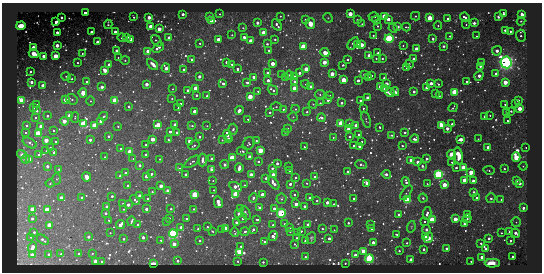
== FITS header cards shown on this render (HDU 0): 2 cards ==
NAXIS1  =                  540 / length of data axis 1
NAXIS2  =                  270 / length of data axis 2

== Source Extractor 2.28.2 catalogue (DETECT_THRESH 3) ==
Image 540 x 270 px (HDU 0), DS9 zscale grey, 1 PNG px = 1 image px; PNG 544 x 274 px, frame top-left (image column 1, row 270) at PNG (2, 3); each listed source drawn as its Kron ellipse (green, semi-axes under 4 px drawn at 4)
Background 292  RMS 200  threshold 596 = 3 sigma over >= 5 px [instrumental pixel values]
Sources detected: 581; of the 581, the 500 brightest by FLUX_AUTO listed and drawn (81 fainter detections omitted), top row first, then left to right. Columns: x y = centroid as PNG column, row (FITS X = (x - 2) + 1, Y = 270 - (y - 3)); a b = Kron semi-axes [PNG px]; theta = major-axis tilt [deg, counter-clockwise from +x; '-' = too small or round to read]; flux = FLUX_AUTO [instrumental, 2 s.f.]
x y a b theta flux
85 13 3 3 - 1.9e+05
503 13 4 3 - 2.8e+04
183 14 3 3 - 1.4e+05
220 14 3 2 - 1.5e+04
350 14 3 3 - 7.3e+05
522 14 4 3 - 3.0e+05
209 16 3 3 - 3.0e+04
280 16 3 3 - 1.6e+04
385 16 3 3 - 1.5e+06
415 16 4 4 - 2.0e+04
61 17 3 3 - 1.1e+05
134 17 3 2 - 2.0e+04
149 17 3 3 - 4.1e+05
374 17 5 4 - 1.9e+04
465 17 5 3 - 8.4e+04
498 17 4 3 - 4.5e+04
328 18 5 4 - 1.8e+04
430 18 3 3 - 1.3e+06
388 19 3 3 - 2.5e+05
448 19 4 3 - 3.9e+04
305 20 3 2 - 2.8e+04
358 20 3 3 - 5.4e+04
376 20 4 4 - 1.4e+04
212 21 4 3 - 4.4e+05
521 21 4 3 - 1.4e+04
56 22 3 3 - 8.6e+04
257 23 3 3 - 1.8e+05
474 23 4 3 - 4.3e+04
108 24 4 2 - 1.8e+04
310 24 5 5 - 1.3e+05
362 24 4 4 - 1.7e+04
466 24 4 4 - 1.7e+04
277 25 6 3 -58 1.0e+05
21 26 5 3 - 2.1e+06
151 26 3 3 - 7.0e+05
378 26 4 3 - 2.3e+04
438 26 4 4 - 1.8e+04
398 27 3 3 - 1.5e+05
406 27 4 3 - 1.5e+04
243 28 3 2 - 1.3e+04
393 28 4 4 - 1.8e+04
159 29 3 3 - 5.7e+05
505 30 3 3 - 9.9e+04
510 31 4 3 - 4.1e+04
57 32 3 3 - 1.2e+05
91 32 3 3 - 8.5e+04
115 32 3 3 - 1.9e+05
264 33 3 3 - 1.4e+06
232 35 3 3 - 1.5e+04
373 35 3 2 - 1.7e+04
450 36 4 4 - 1.6e+04
476 36 4 3 - 1.7e+04
521 36 6 5 - 3.0e+04
127 37 3 3 - 2.3e+05
244 37 3 3 - 1.7e+05
122 38 4 3 - 2.4e+04
169 38 3 3 - 2.9e+05
389 38 4 4 - 2.6e+06
131 39 3 3 - 5.1e+04
218 39 3 3 - 3.3e+05
275 39 3 3 - 3.2e+04
433 39 3 3 - 6.4e+04
156 41 7 3 -53 1.3e+04
251 41 3 3 - 6.9e+05
97 42 3 3 - 3.7e+05
200 43 3 2 - 2.7e+04
353 43 7 3 53 7.3e+04
267 44 3 3 - 2.1e+04
57 45 4 3 - 4.0e+05
358 45 3 3 - 1.3e+06
361 45 3 3 - 7.7e+05
403 45 3 3 - 1.6e+04
303 46 3 3 - 1.0e+06
444 46 4 3 - 3.8e+04
33 47 3 3 - 8.4e+04
158 48 6 3 40 1.8e+05
417 49 3 3 - 6.1e+05
269 50 3 3 - 3.3e+04
117 51 3 3 - 2.1e+05
148 51 3 3 - 5.3e+05
497 51 5 5 - 6.8e+04
34 53 5 3 - 1.3e+06
82 53 3 2 - 1.4e+04
325 53 5 4 - 3.4e+05
378 53 3 2 - 1.8e+04
369 55 3 3 - 2.5e+05
43 56 3 3 - 2.2e+05
55 56 3 3 - 1.1e+06
118 57 3 2 - 1.5e+04
347 59 3 3 - 4.0e+04
376 59 3 2 - 1.5e+04
382 59 3 3 - 2.9e+04
414 59 3 3 - 3.4e+05
125 60 4 4 - 1.4e+04
192 60 3 3 - 1.2e+05
226 62 3 3 - 8.3e+04
324 62 3 3 - 6.6e+05
481 62 3 2 - 3.7e+04
506 62 6 5 - 6.3e+06
77 63 3 3 - 1.6e+04
272 63 3 3 - 5.7e+05
109 64 3 3 - 1.6e+05
153 64 6 3 -43 9.7e+04
232 64 3 3 - 4.0e+04
409 64 4 3 - 1.3e+04
343 65 3 3 - 2.5e+04
480 66 3 3 - 7.0e+04
166 68 4 3 - 3.3e+05
406 68 4 3 - 3.0e+04
237 69 3 3 - 8.5e+04
306 69 3 3 - 7.0e+05
105 70 3 3 - 5.3e+05
183 70 3 3 - 3.6e+04
30 72 3 3 - 5.5e+04
268 73 3 3 - 1.3e+05
299 73 3 3 - 1.2e+05
332 74 3 3 - 6.2e+05
364 74 3 3 - 7.3e+04
496 74 3 3 - 8.4e+04
282 75 3 3 - 1.5e+04
289 75 4 3 - 3.0e+04
66 76 5 3 - 1.2e+04
199 76 3 3 - 1.7e+05
294 76 3 3 - 5.3e+04
371 76 3 3 - 5.5e+04
479 76 5 4 - 2.7e+05
254 77 4 3 - 1.3e+05
286 77 3 3 - 2.2e+05
369 78 3 3 - 6.3e+04
384 78 3 2 - 3.0e+04
72 79 3 2 - 1.4e+04
268 80 3 3 - 1.9e+05
344 80 3 3 - 1.3e+06
358 80 3 3 - 1.2e+05
295 81 3 3 - 9.1e+04
31 82 3 3 - 1.5e+05
86 82 4 4 - 3.0e+04
247 82 3 3 - 6.0e+04
466 82 4 4 - 1.9e+04
505 82 3 3 - 8.7e+05
223 83 4 3 - 9.9e+04
431 83 3 3 - 2.7e+05
146 84 3 3 - 3.0e+05
305 84 4 4 - 1.3e+04
386 84 3 3 - 3.6e+05
438 84 3 2 - 1.6e+04
43 85 3 3 - 3.0e+05
311 86 3 3 - 1.7e+05
380 86 3 3 - 2.0e+05
102 87 4 3 - 6.7e+04
196 88 4 4 - 9.3e+04
295 88 3 3 - 1.2e+06
426 88 3 3 - 2.7e+04
173 89 2 2 - 1.4e+04
384 89 3 3 - 2.5e+04
188 90 3 3 - 5.0e+04
273 90 6 3 -38 6.4e+04
258 91 3 3 - 2.5e+04
395 92 4 3 - 4.9e+04
414 92 3 3 - 6.8e+04
455 92 3 3 - 3.6e+06
83 93 5 4 - 1.7e+05
390 93 5 3 - 5.0e+05
320 94 5 4 - 2.1e+04
435 94 3 3 - 2.8e+04
196 95 3 3 - 4.4e+04
329 95 3 3 - 2.3e+04
207 96 3 3 - 5.2e+04
250 96 3 3 - 1.0e+06
439 96 3 3 - 4.1e+04
367 98 3 3 - 3.4e+04
65 99 3 3 - 3.8e+05
72 99 6 5 - 3.4e+04
172 99 3 2 - 1.8e+04
21 100 3 3 - 1.4e+06
115 100 3 3 - 2.7e+06
328 100 3 3 - 1.5e+05
518 100 3 3 - 8.7e+04
91 101 5 3 - 1.3e+04
360 101 3 3 - 6.8e+04
181 103 3 3 - 2.4e+04
320 103 3 3 - 2.1e+04
341 103 3 3 - 1.0e+05
313 104 4 3 - 1.4e+04
505 104 3 3 - 1.9e+04
516 104 3 3 - 2.9e+05
37 105 3 3 - 1.8e+04
129 106 3 3 - 1.9e+04
276 107 5 3 - 1.5e+04
33 108 3 3 - 2.2e+04
178 108 3 2 - 1.3e+04
363 108 3 2 - 2.0e+04
453 108 4 3 - 2.5e+04
283 109 4 3 - 4.0e+04
295 109 4 3 - 2.7e+04
520 109 3 3 - 6.2e+05
239 110 4 3 - 2.1e+05
37 111 3 3 - 5.4e+04
194 111 3 3 - 3.6e+05
511 111 3 3 - 3.0e+04
270 112 3 3 - 3.5e+04
307 112 3 3 - 3.2e+04
506 113 3 3 - 2.1e+04
69 115 3 3 - 2.5e+05
490 115 3 2 - 1.6e+04
47 116 3 3 - 4.9e+04
104 116 4 3 - 1.7e+04
36 117 4 3 - 2.5e+04
293 117 4 4 - 1.5e+04
484 117 3 3 - 3.5e+04
75 118 5 4 - 1.6e+04
322 118 4 3 - 8.3e+04
248 119 3 3 - 1.7e+04
366 120 8 2 -70 1.3e+04
64 121 4 3 - 6.2e+05
101 121 3 3 - 3.2e+05
507 121 3 2 - 2.0e+04
341 123 3 3 - 1.8e+06
83 124 4 3 - 3.3e+06
349 124 3 3 - 2.0e+04
452 124 3 3 - 7.0e+04
26 125 3 3 - 2.2e+04
94 125 3 3 - 1.8e+06
158 125 3 3 - 1.2e+06
175 125 3 3 - 3.0e+05
356 125 3 3 - 3.9e+05
441 125 4 3 - 1.9e+05
41 126 3 3 - 5.9e+05
118 126 3 3 - 2.1e+04
192 126 3 3 - 2.6e+04
207 126 3 2 - 1.4e+04
379 127 3 3 - 2.0e+04
233 129 5 4 - 2.8e+04
287 129 3 3 - 4.9e+04
349 129 3 3 - 1.3e+06
447 129 3 3 - 1.9e+05
54 130 3 2 - 1.4e+04
170 132 3 3 - 6.1e+04
176 132 3 3 - 6.1e+04
285 132 4 3 - 1.8e+04
405 132 3 3 - 4.2e+04
25 133 4 3 - 1.5e+04
38 133 3 3 - 3.3e+06
227 135 6 3 -69 1.4e+05
358 135 3 3 - 2.5e+04
391 135 3 3 - 1.6e+04
108 136 3 3 - 3.0e+04
349 136 3 3 - 3.6e+04
199 137 3 3 - 6.6e+04
333 137 3 2 - 1.3e+04
153 139 3 3 - 6.4e+05
228 139 3 3 - 1.3e+05
414 139 4 3 - 9.0e+04
461 139 3 3 - 3.6e+05
478 139 3 3 - 1.3e+04
46 140 3 3 - 6.3e+05
90 140 3 3 - 1.4e+05
168 140 3 3 - 5.0e+04
222 140 3 3 - 1.7e+04
189 141 3 3 - 1.6e+05
256 141 3 3 - 2.8e+04
56 142 3 3 - 6.7e+04
362 142 3 2 - 1.9e+04
30 143 7 4 -31 5.0e+04
249 144 7 5 52 2.5e+04
146 145 3 3 - 3.3e+04
194 145 6 4 34 3.4e+04
354 146 3 3 - 3.0e+04
359 146 3 3 - 2.3e+05
402 146 3 3 - 2.5e+04
304 147 3 2 - 2.5e+04
488 147 3 3 - 1.4e+05
50 148 3 3 - 2.9e+04
526 148 3 2 - 1.7e+04
121 149 3 3 - 5.1e+04
260 150 3 3 - 1.6e+06
46 151 3 2 - 1.2e+04
130 151 3 3 - 1.4e+06
242 151 5 3 - 1.9e+04
54 152 4 3 - 1.3e+05
451 154 4 3 - 1.4e+05
22 155 5 3 - 6.3e+04
38 155 3 3 - 2.9e+04
146 155 3 3 - 6.2e+04
458 156 8 4 -81 2.0e+05
104 157 4 4 - 1.5e+04
250 157 3 3 - 4.2e+05
516 157 5 3 - 2.5e+06
232 158 3 3 - 2.9e+06
25 159 4 3 - 4.3e+04
133 159 4 4 - 1.6e+04
160 159 3 2 - 1.7e+04
212 159 3 3 - 1.9e+05
427 159 4 3 - 2.7e+04
30 160 3 3 - 7.3e+05
203 160 6 3 85 5.2e+04
411 160 3 3 - 3.2e+05
258 161 3 3 - 3.9e+04
192 162 9 3 36 3.0e+04
418 162 3 3 - 3.2e+05
452 162 3 3 - 2.1e+04
277 163 3 3 - 1.3e+05
225 164 4 4 - 2.4e+04
140 165 3 3 - 1.1e+05
361 165 6 4 -21 2.4e+04
47 166 3 3 - 1.0e+05
422 166 3 3 - 5.8e+04
523 166 4 4 - 1.4e+04
288 167 3 3 - 1.9e+04
179 168 3 3 - 1.4e+04
239 168 5 3 - 8.4e+04
272 168 3 3 - 5.2e+04
456 168 3 3 - 4.9e+04
464 168 3 3 - 2.5e+06
59 169 3 3 - 2.3e+04
504 169 3 3 - 3.0e+04
211 170 3 3 - 2.1e+05
290 170 3 3 - 2.8e+04
489 170 6 4 -10 1.8e+04
348 171 3 3 - 2.2e+04
471 172 3 3 - 9.5e+05
125 173 3 3 - 5.8e+04
151 174 3 3 - 8.1e+04
186 174 3 3 - 7.7e+04
386 174 4 3 - 1.4e+05
439 174 4 4 - 3.5e+06
251 175 3 3 - 9.9e+05
273 175 3 3 - 5.7e+05
120 176 3 3 - 7.1e+04
146 176 3 3 - 1.2e+05
86 177 4 3 - 9.0e+05
314 177 3 3 - 7.4e+04
266 178 3 3 - 5.7e+04
295 178 3 3 - 3.5e+04
56 179 5 4 - 1.7e+04
465 180 3 3 - 1.3e+06
213 181 3 2 - 1.4e+04
473 181 3 3 - 2.8e+05
516 181 3 3 - 2.0e+05
406 182 5 3 - 6.6e+04
50 183 4 4 - 1.5e+04
274 183 7 3 -53 8.9e+04
307 183 3 3 - 1.7e+04
367 183 3 3 - 4.3e+05
519 183 4 3 - 4.5e+04
290 184 3 3 - 1.4e+05
427 184 3 3 - 1.9e+04
128 185 3 3 - 7.6e+04
244 185 3 2 - 1.7e+04
444 185 3 3 - 9.1e+05
161 186 3 3 - 4.4e+05
236 187 6 3 -30 2.0e+05
167 190 3 3 - 1.1e+05
214 190 3 2 - 1.3e+04
152 192 3 2 - 2.2e+04
473 192 3 3 - 8.5e+04
406 193 8 4 54 2.5e+04
195 194 3 3 - 3.6e+06
236 194 4 3 - 3.1e+06
262 194 3 3 - 3.2e+05
294 195 3 3 - 2.9e+04
112 196 3 3 - 5.5e+04
140 196 3 3 - 6.0e+05
82 197 3 3 - 5.6e+04
61 198 4 3 - 2.8e+05
253 198 4 4 - 2.8e+04
309 198 3 3 - 8.2e+04
354 198 3 3 - 3.3e+04
423 198 4 4 - 2.4e+04
477 198 3 3 - 8.6e+04
491 198 5 4 - 2.6e+04
148 199 3 3 - 8.3e+04
281 199 5 5 - 2.2e+04
135 200 6 3 -46 3.1e+04
407 200 3 3 - 4.1e+06
501 200 3 3 - 1.4e+04
317 201 3 3 - 3.7e+04
218 202 6 3 -78 7.0e+05
327 202 3 3 - 2.4e+05
123 203 3 2 - 1.5e+04
296 204 3 3 - 3.3e+05
334 204 3 3 - 1.9e+04
128 205 3 3 - 1.8e+05
304 206 3 3 - 1.2e+05
107 207 3 3 - 1.9e+05
240 208 3 3 - 1.3e+04
259 208 3 3 - 1.3e+05
523 208 3 3 - 9.2e+04
33 209 3 3 - 1.8e+06
123 209 3 2 - 1.3e+04
146 209 3 3 - 1.3e+05
171 209 3 2 - 3.6e+04
194 209 3 2 - 2.5e+04
274 209 4 3 - 7.8e+04
47 210 3 3 - 1.5e+06
106 213 3 3 - 6.9e+04
246 213 7 4 -64 2.2e+04
281 213 4 4 - 1.8e+06
427 213 6 4 77 5.6e+04
239 214 3 3 - 2.3e+05
399 214 3 3 - 7.6e+04
468 215 3 3 - 5.5e+04
169 218 3 3 - 2.4e+04
243 218 5 3 - 3.4e+04
32 219 3 3 - 7.4e+04
187 219 3 3 - 1.6e+05
455 219 4 3 - 6.3e+05
467 219 4 3 - 1.8e+04
109 220 3 2 - 1.4e+04
257 220 3 3 - 2.9e+04
432 220 3 3 - 3.2e+06
131 221 5 3 - 2.5e+04
166 221 3 3 - 1.5e+04
236 222 3 3 - 2.7e+04
424 222 3 3 - 2.2e+04
516 222 5 4 - 2.0e+04
348 223 3 3 - 5.0e+04
137 224 3 3 - 6.3e+04
284 224 3 3 - 1.7e+04
308 224 3 3 - 3.7e+04
464 224 3 3 - 4.8e+04
49 225 3 3 - 1.1e+06
120 225 5 3 - 3.0e+05
273 225 3 3 - 5.6e+04
370 225 3 3 - 1.5e+04
181 227 3 3 - 6.4e+04
207 227 3 2 - 2.9e+04
411 227 6 3 73 1.6e+04
226 228 4 3 - 4.3e+04
289 228 3 3 - 3.3e+04
198 229 3 2 - 1.7e+04
221 229 3 2 - 1.6e+04
253 229 3 3 - 5.2e+04
322 229 3 2 - 3.0e+04
371 229 3 3 - 2.3e+04
334 230 3 2 - 1.4e+04
426 230 4 4 - 2.6e+04
212 231 3 2 - 1.2e+04
290 231 3 2 - 4.4e+04
301 231 3 3 - 2.4e+04
510 231 3 3 - 9.3e+04
34 232 3 3 - 4.8e+04
235 232 5 3 - 1.5e+04
245 232 5 3 - 2.3e+04
110 233 3 2 - 1.3e+04
298 233 3 2 - 1.4e+04
501 233 4 3 - 1.7e+04
516 233 5 3 - 1.6e+05
173 234 4 4 - 3.3e+06
396 234 3 2 - 2.4e+04
273 236 5 4 - 2.2e+05
426 236 4 3 - 7.5e+05
31 237 4 3 - 2.4e+04
88 237 3 3 - 1.2e+05
143 237 3 3 - 4.0e+04
296 238 3 2 - 2.1e+04
311 238 6 4 70 2.4e+04
329 238 3 3 - 1.0e+05
428 238 5 3 - 9.9e+05
489 238 3 3 - 9.0e+04
124 239 3 3 - 3.1e+04
43 240 6 3 -33 6.8e+04
161 240 3 2 - 2.8e+04
200 241 3 3 - 3.2e+04
305 241 3 3 - 3.2e+04
510 241 3 3 - 6.0e+04
265 242 3 3 - 8.0e+04
373 242 3 3 - 1.8e+05
407 243 3 3 - 3.6e+04
481 243 3 3 - 3.0e+04
174 244 3 3 - 3.6e+05
295 244 3 3 - 1.7e+04
241 246 3 3 - 5.0e+04
32 248 5 3 - 4.7e+05
424 249 3 3 - 8.7e+04
447 249 3 3 - 1.3e+05
486 249 4 3 - 1.8e+05
363 251 3 3 - 1.1e+06
399 251 3 2 - 3.5e+04
240 252 4 3 - 2.8e+06
92 253 3 2 - 1.8e+04
61 254 3 3 - 3.2e+04
79 254 3 3 - 3.1e+04
32 255 3 3 - 3.3e+05
49 255 3 3 - 1.8e+05
355 255 3 3 - 1.9e+05
305 257 3 2 - 4.0e+04
481 257 3 3 - 1.4e+05
513 257 3 3 - 1.7e+05
369 259 4 4 - 2.9e+06
411 260 3 3 - 5.8e+05
95 261 3 3 - 4.9e+05
102 261 2 2 - 1.3e+04
177 261 3 3 - 5.1e+04
238 261 3 2 - 2.4e+04
471 261 3 3 - 1.8e+04
263 262 3 3 - 2.9e+04
345 263 3 3 - 2.0e+04
492 263 7 4 -1 4.9e+05
153 264 3 3 - 7.0e+05
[81 fainter detections neither listed nor drawn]